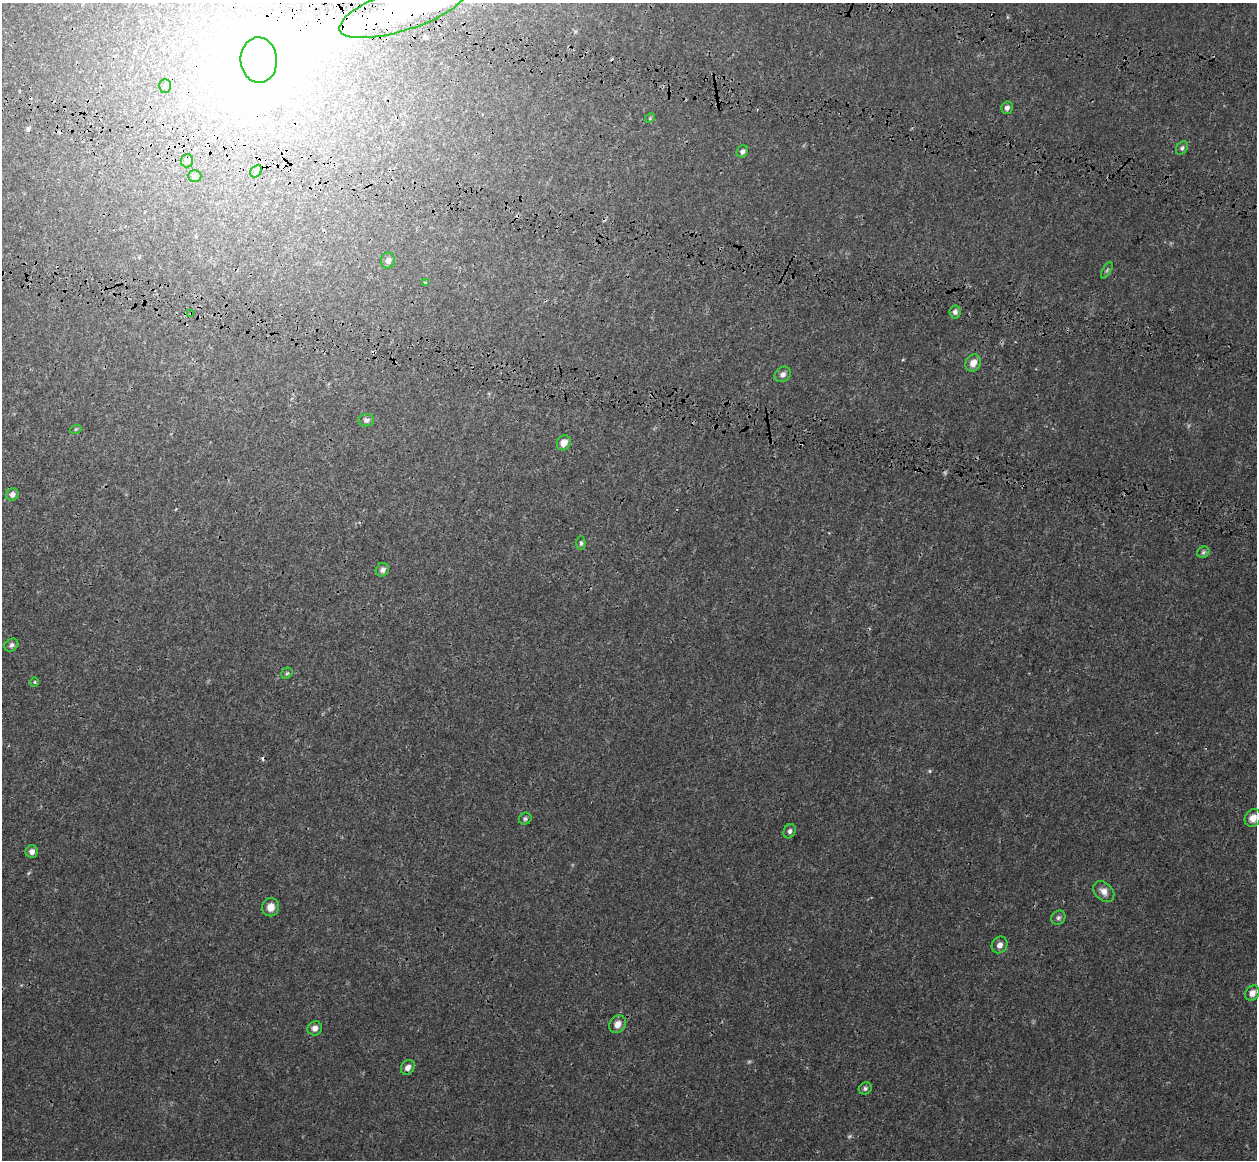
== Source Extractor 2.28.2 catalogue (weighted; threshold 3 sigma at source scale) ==
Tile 11 of 4 x 4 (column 3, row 3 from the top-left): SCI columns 2656-3910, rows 1773-2930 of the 5358 x 5763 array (HDU 1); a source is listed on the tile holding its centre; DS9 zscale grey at full resolution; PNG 1259 x 1162 px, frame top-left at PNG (2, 3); each listed source drawn as its Kron ellipse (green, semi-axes under 4 px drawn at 4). Shown black and unused: <1% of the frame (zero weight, under 3 of 4 exposures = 17% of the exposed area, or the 3 px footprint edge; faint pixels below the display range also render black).
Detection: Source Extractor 2.28.2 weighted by HDU 2 'WHT'; one run over the whole footprint, this tile lists its part. Background 3.37e-04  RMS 0.0013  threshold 0.00577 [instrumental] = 3 sigma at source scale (4.5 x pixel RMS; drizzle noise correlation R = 1.50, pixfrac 1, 0.0396/0.0396 arcsec/px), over >= 5 px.
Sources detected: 52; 5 too faint to see at this stretch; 2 inside a brighter object's white glare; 5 cosmic-ray / hot-pixel residue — neither listed nor drawn; the other 40 listed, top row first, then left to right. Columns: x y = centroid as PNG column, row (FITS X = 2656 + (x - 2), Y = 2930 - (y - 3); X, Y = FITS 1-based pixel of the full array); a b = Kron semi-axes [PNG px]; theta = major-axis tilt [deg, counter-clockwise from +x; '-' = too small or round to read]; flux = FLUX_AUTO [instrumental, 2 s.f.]
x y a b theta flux
403 9 67 20 18 33
259 60 23 18 -85 220
165 86 7 6 - 0.25
1007 108 6 5 - 0.41
650 118 5 4 - 0.15
1182 148 7 5 53 0.28
742 151 6 5 - 0.4
187 161 6 6 - 0.46
256 171 7 5 47 0.29
195 176 7 6 - 0.26
388 260 8 7 - 0.5
1107 270 9 4 60 0.21
425 282 3 3 - 0.2
955 312 6 5 - 0.4
191 314 4 3 - 0.12
973 363 9 7 64 1.1
783 374 9 7 40 0.53
366 420 8 6 5 0.37
76 429 6 3 18 0.13
564 443 8 6 64 1.2
12 494 6 6 - 0.53
581 543 7 4 90 0.24
1203 552 6 5 - 0.24
382 570 7 6 - 0.47
11 645 7 6 - 0.34
287 673 6 5 - 0.17
34 682 4 4 - 0.17
1253 818 9 8 - 1.1
525 819 6 6 - 0.26
789 831 7 5 67 0.36
32 851 6 6 - 0.56
1104 892 12 8 -43 0.86
270 907 9 8 - 1.1
1058 918 7 6 - 0.32
999 945 9 7 55 0.61
1252 993 8 7 - 0.78
617 1024 9 7 53 1
315 1028 7 7 - 0.63
408 1067 8 6 53 0.62
865 1088 7 5 31 0.27
Overlapping masked pixels (flux is a lower limit): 2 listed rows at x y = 403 9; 191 314
Isophote crosses this tile's border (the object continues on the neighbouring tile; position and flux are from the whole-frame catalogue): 1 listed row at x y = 403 9